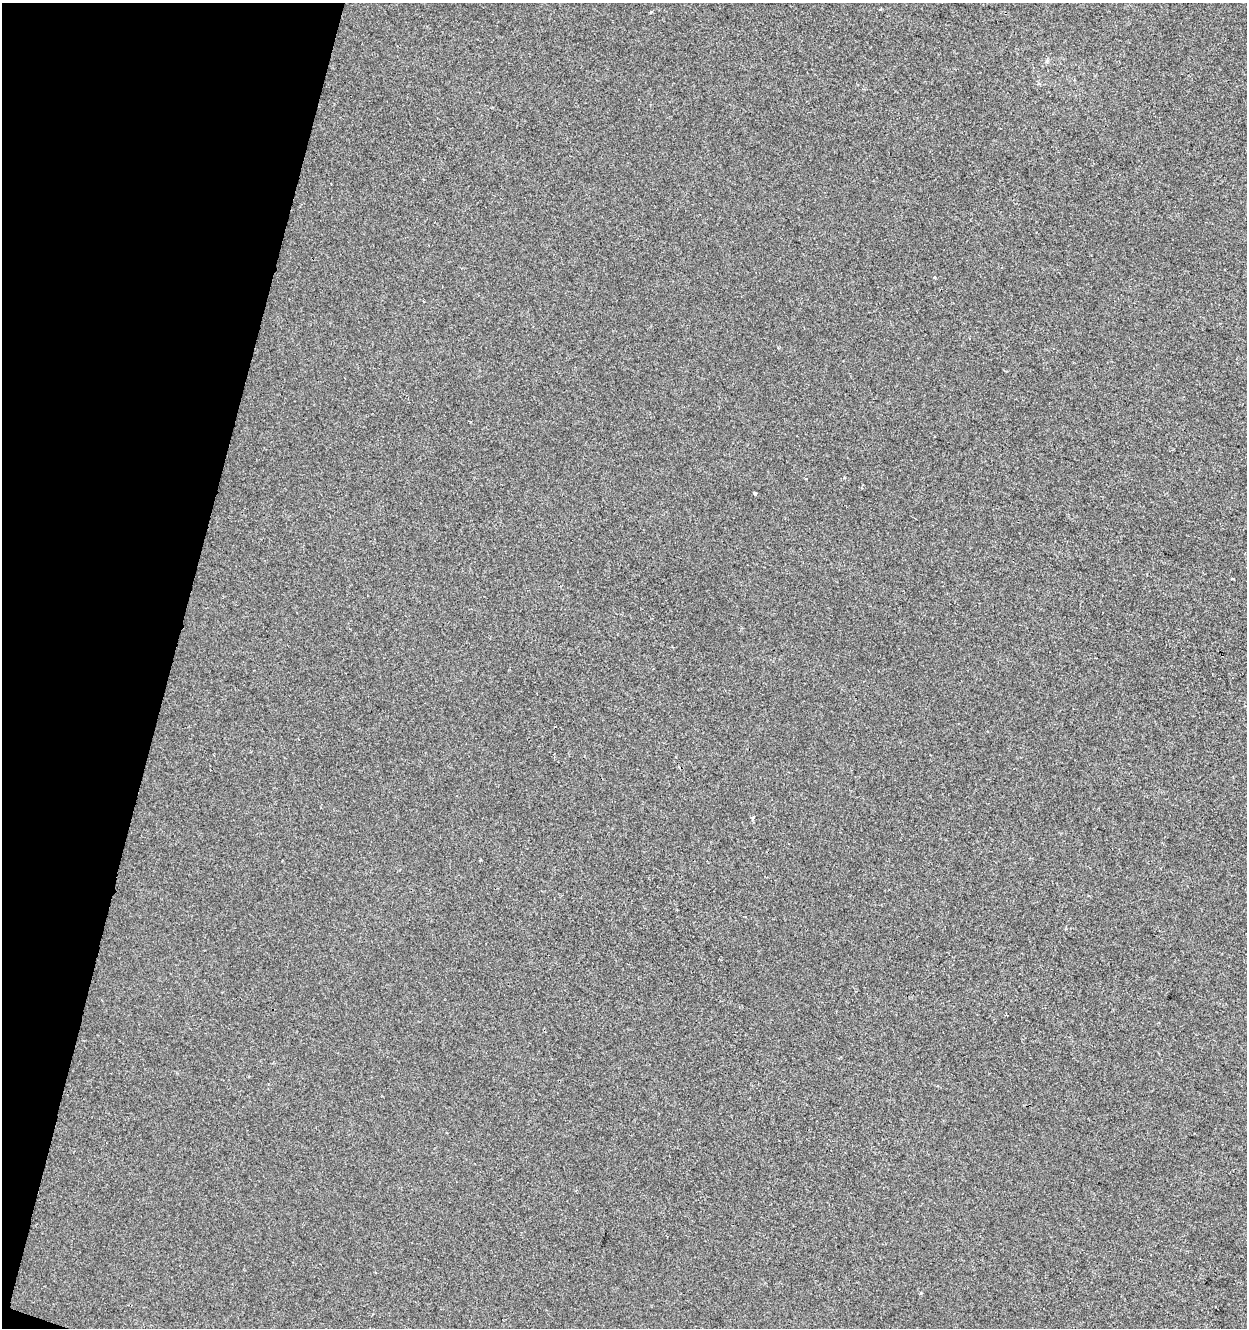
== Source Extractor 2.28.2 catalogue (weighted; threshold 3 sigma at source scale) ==
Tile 9 of 4 x 4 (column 1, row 3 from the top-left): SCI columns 280-1524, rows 1327-2652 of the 5476 x 5312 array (HDU 1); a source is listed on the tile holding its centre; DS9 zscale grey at full resolution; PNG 1249 x 1330 px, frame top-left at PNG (2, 3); no overlay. Shown black and unused: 14% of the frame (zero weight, under 2 of 3 exposures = <1% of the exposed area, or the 3 px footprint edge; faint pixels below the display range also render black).
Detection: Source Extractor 2.28.2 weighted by HDU 2 'WHT'; one run over the whole footprint, this tile lists its part. Background -6.33e-04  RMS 0.0042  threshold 0.0187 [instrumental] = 3 sigma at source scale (4.5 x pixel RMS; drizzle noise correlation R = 1.50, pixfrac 1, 0.0396/0.0396 arcsec/px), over >= 5 px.
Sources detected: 4; all 4 listed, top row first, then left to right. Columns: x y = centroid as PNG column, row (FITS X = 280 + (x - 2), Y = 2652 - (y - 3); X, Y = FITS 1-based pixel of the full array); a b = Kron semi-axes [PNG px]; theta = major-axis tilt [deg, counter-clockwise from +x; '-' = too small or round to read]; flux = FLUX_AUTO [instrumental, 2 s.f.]
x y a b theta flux
881 9 4 2 - 0.35
651 12 4 3 - 0.44
755 494 3 3 - 1.4
753 818 4 3 - 0.59